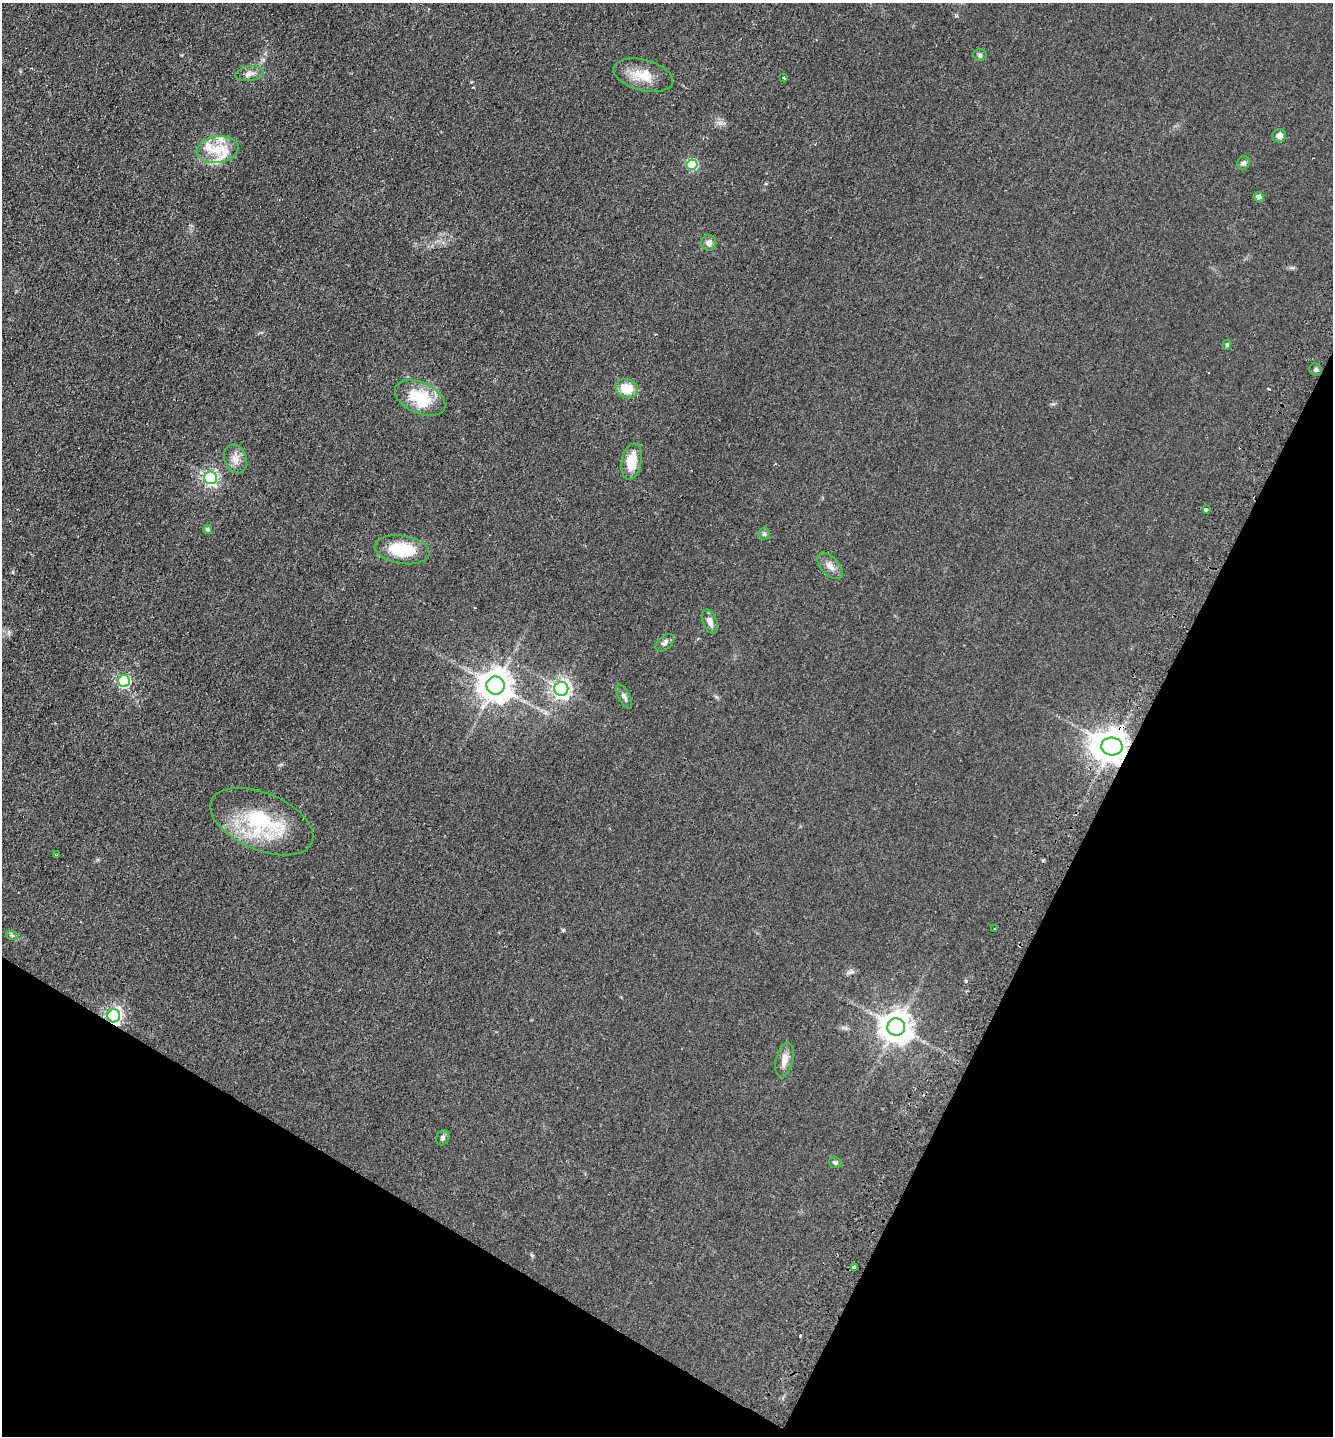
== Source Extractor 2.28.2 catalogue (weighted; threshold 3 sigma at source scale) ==
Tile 15 of 4 x 4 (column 3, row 4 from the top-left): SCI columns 2979-4309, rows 19-1452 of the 5819 x 5771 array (HDU 1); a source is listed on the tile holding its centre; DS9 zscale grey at full resolution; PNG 1335 x 1438 px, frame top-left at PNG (2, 3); each listed source drawn as its Kron ellipse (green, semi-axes under 4 px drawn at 4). Shown black and unused: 26% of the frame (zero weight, under 2 of 3 exposures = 2% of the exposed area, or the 3 px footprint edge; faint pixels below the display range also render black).
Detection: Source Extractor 2.28.2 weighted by HDU 2 'WHT'; one run over the whole footprint, this tile lists its part. Background 0.0324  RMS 0.0069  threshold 0.0311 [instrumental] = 3 sigma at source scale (4.5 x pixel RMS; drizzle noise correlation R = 1.50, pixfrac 1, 0.05/0.05 arcsec/px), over >= 5 px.
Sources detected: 46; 3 cosmic-ray / hot-pixel residue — neither listed nor drawn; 4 inside a brighter listed object's ellipse — not listed separately; the other 39 listed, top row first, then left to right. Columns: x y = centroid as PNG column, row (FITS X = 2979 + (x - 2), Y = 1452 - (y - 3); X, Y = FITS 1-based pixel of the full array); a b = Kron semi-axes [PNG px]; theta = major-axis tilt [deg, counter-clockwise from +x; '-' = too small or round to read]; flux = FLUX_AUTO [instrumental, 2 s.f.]
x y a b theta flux
980 55 7 6 - 1.4
249 74 14 7 8 3.7
643 75 30 15 -15 15
783 78 3 3 - 1
1279 136 7 6 - 3.7
218 150 21 13 8 15
1243 163 7 6 - 2
692 165 5 5 - 48
1259 197 5 4 - 4
709 243 8 7 - 3.6
1227 345 5 4 - 1
1316 370 6 6 - 1.6
627 388 11 9 -17 13
420 398 27 15 -24 27
235 459 15 11 -71 5.7
632 462 18 10 78 15
210 478 6 6 - 160
1206 510 3 3 - 2.1
207 529 5 4 - 1.5
764 534 6 5 - 1.3
402 550 27 14 -8 28
830 566 16 9 -47 4.7
710 621 12 7 -69 4.3
665 643 11 6 43 2.4
124 681 6 6 - 77
495 686 9 9 - 1300
561 689 7 7 - 310
624 697 13 5 -61 2.3
1112 746 11 9 -4 1200
262 822 54 28 -23 60
56 855 3 2 - 0.5
995 929 3 3 - 2.9
12 935 6 4 -19 1.1
114 1016 6 6 - 210
896 1027 9 8 - 1200
784 1060 18 8 76 5.9
443 1138 8 6 63 1.8
835 1163 6 5 - 1.4
854 1267 4 3 - 4.9
Overlapping masked pixels (flux is a lower limit): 2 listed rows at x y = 1112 746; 114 1016